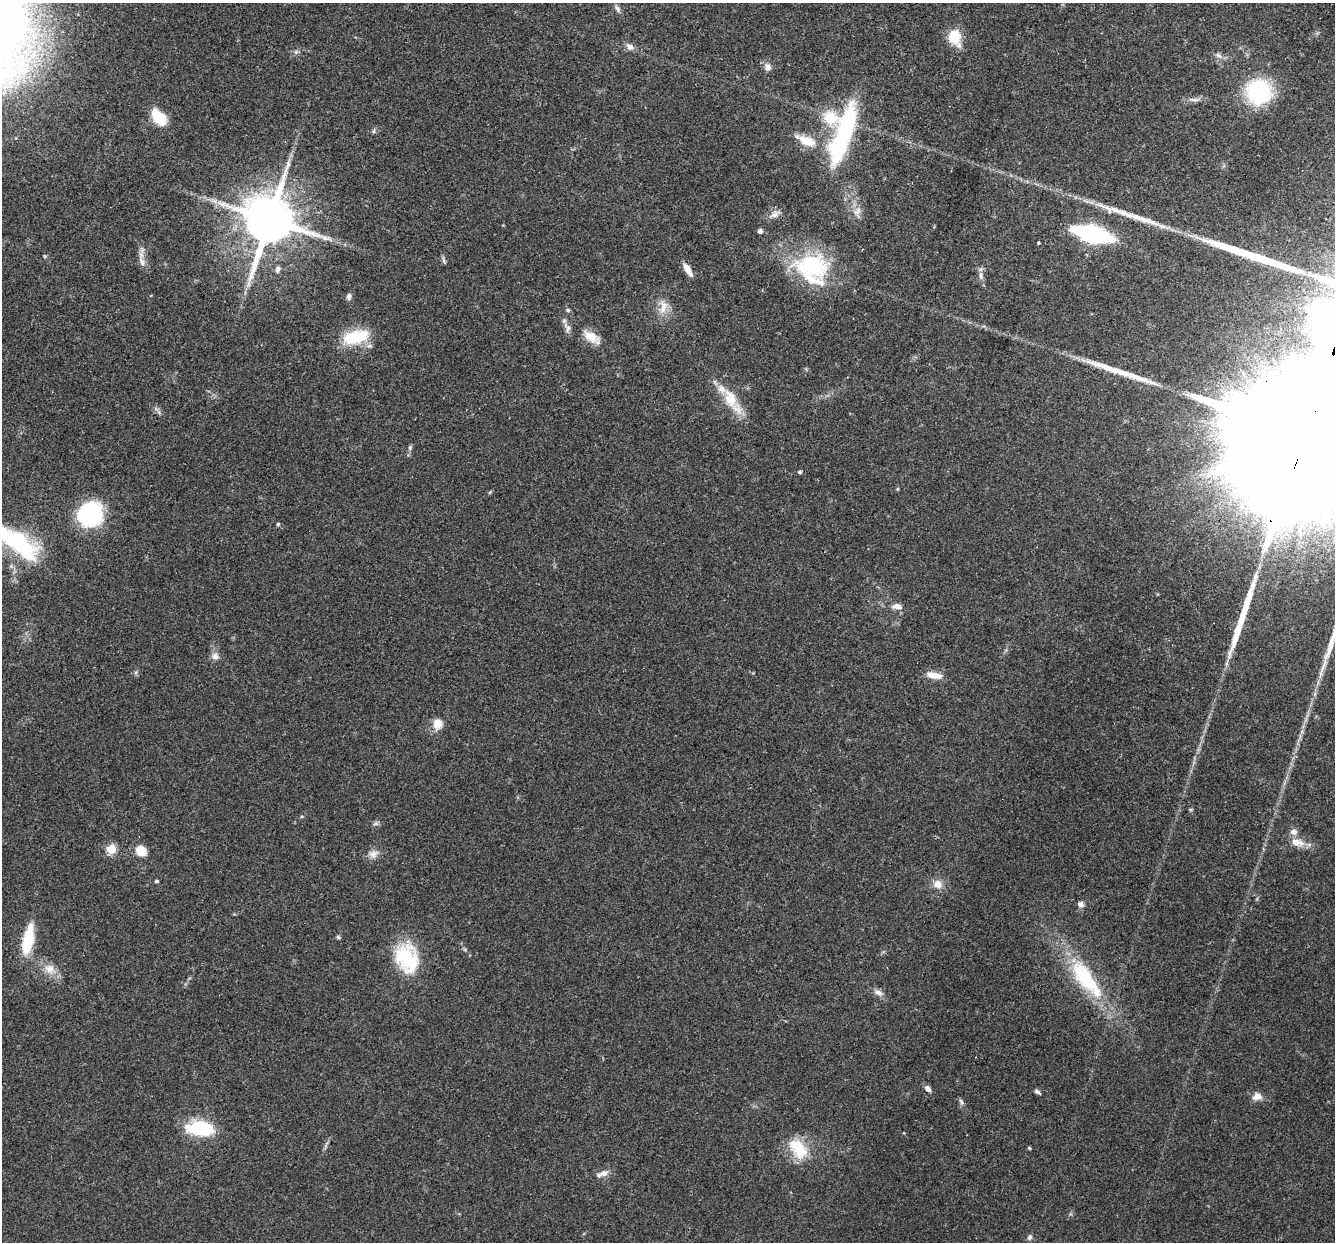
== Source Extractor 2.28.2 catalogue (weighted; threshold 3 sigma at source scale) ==
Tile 10 of 4 x 4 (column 2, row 3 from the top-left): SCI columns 1357-2689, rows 1430-2669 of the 5382 x 5466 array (HDU 1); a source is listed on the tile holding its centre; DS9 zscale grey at full resolution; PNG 1337 x 1244 px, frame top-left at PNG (2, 3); no overlay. Shown black and unused: <1% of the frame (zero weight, under 2 of 3 exposures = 3% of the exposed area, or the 3 px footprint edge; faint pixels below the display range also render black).
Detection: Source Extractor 2.28.2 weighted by HDU 2 'WHT'; one run over the whole footprint, this tile lists its part. Background 0.0527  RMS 0.0068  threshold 0.0305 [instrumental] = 3 sigma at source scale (4.5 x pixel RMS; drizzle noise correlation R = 1.50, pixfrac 1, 0.05/0.05 arcsec/px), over >= 5 px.
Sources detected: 78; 4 long thin detections or spike segments (spike, bleed or trail) — not listed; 5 inside a brighter listed object's ellipse — not listed separately; the other 69 listed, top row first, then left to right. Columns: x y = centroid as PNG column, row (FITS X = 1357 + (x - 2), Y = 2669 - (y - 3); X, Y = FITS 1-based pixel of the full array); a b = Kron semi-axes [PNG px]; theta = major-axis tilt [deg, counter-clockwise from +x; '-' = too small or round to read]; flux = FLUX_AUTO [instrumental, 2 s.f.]
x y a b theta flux
618 9 11 6 -59 2.3
954 37 16 12 -74 19
630 47 11 7 -31 3.4
296 52 6 6 - 1.4
1218 55 11 6 -41 2.8
767 67 10 9 - 3.5
1259 92 22 21 - 68
1194 99 18 4 1 3.1
160 118 15 7 -46 41
374 131 6 4 89 1
843 135 74 18 71 81
806 140 26 11 -23 14
1108 210 31 8 -38 8.2
857 211 14 9 45 4.6
775 214 16 9 31 4.2
269 220 15 13 74 4100
760 231 4 4 - 2.6
1093 234 24 9 -15 180
1038 243 3 3 - 0.76
444 260 12 4 -74 1.4
142 262 16 6 -63 3.7
811 266 50 30 -8 63
278 269 9 7 73 2.3
688 270 16 6 -59 6.3
981 276 12 7 -84 3.1
349 296 8 6 83 2.1
663 307 21 13 84 8.9
568 310 6 5 - 1.1
567 327 14 8 -59 3.5
356 337 33 15 14 28
591 337 25 12 -31 10
730 399 34 18 -60 20
1303 433 150 35 65 120000
410 447 8 5 65 1.3
800 472 4 4 - 1.3
897 489 5 3 - 0.64
90 515 24 23 - 65
278 524 4 3 - 1.3
14 541 55 20 -35 77
897 606 12 7 -12 4.5
215 656 11 9 -41 3.6
136 672 6 4 71 1
934 675 21 8 -11 6.7
437 724 14 12 82 7.6
302 816 5 3 - 0.73
376 823 8 5 17 1.6
1293 832 11 9 -13 3.5
1297 842 19 10 -9 7.9
111 849 5 5 - 32
141 851 9 7 -45 15
373 854 15 11 24 4.8
156 881 4 3 - 1.1
937 884 11 10 - 6.1
1080 904 7 6 - 2.9
338 937 6 5 - 1
28 940 30 10 79 31
407 958 36 25 -73 39
50 969 18 13 -28 8.9
1084 977 46 22 -58 49
878 993 12 7 -30 3.4
928 1089 8 6 -48 3
1037 1092 8 4 -32 1.7
1257 1096 12 9 8 4.8
961 1102 10 5 -64 1.7
199 1128 33 16 -5 34
1029 1148 4 4 - 0.77
798 1149 28 17 -53 23
603 1173 13 8 12 4.2
1030 1237 8 6 57 1.6
Overlapping masked pixels (flux is a lower limit): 1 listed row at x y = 1303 433
Isophote crosses this tile's border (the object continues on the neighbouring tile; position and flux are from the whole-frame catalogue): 2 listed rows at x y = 1303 433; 14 541